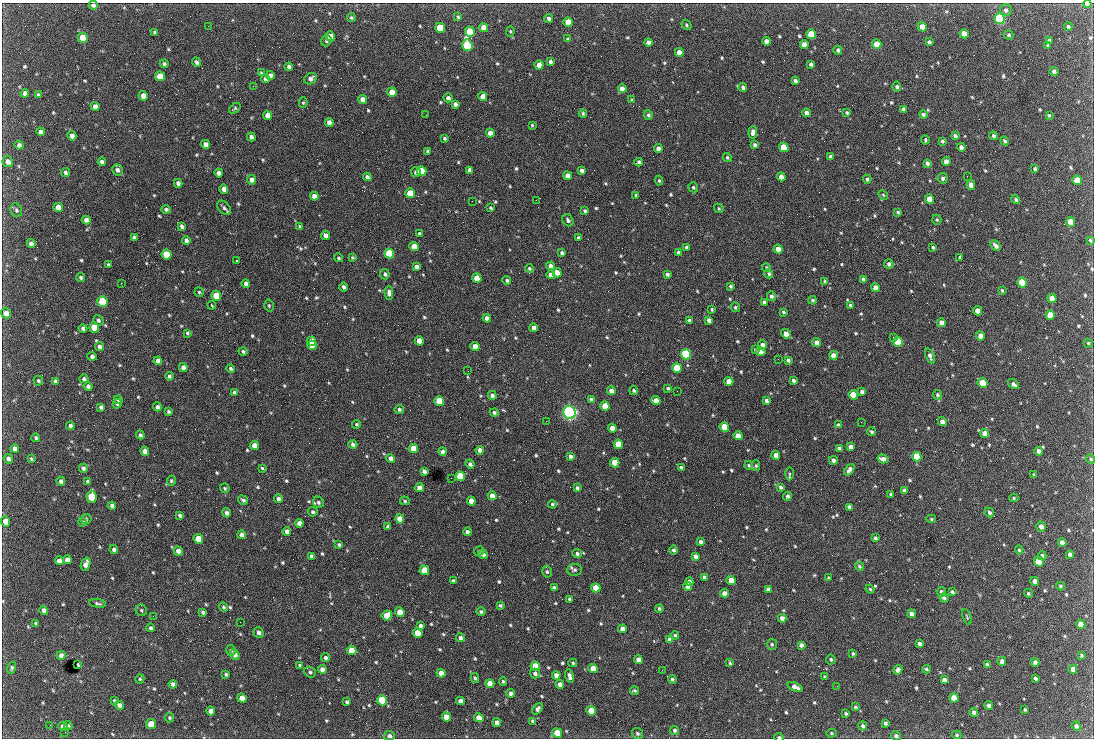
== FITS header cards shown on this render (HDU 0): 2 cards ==
NAXIS1  =                 1092 /fastest changing axis
NAXIS2  =                  736 /next to fastest changing axis

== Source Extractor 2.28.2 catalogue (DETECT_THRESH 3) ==
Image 1092 x 736 px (HDU 0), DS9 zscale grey, 1 PNG px = 1 image px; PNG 1096 x 740 px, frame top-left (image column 1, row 736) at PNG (2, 3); each listed source drawn as its Kron ellipse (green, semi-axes under 4 px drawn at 4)
Background 2410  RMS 45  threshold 135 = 3 sigma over >= 5 px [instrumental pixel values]
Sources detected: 752; of the 752, the 500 brightest by FLUX_AUTO listed and drawn (252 fainter detections omitted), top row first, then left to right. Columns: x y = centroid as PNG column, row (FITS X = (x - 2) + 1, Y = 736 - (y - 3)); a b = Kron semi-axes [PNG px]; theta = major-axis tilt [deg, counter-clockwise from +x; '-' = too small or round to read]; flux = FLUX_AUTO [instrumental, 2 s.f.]
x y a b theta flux
1087 4 4 3 - 1.7e+04
93 5 4 4 - 9.3e+03
1006 10 6 6 - 9.5e+03
351 17 4 4 - 4.6e+03
458 17 4 3 - 4.4e+03
549 18 5 4 - 8.4e+03
1000 19 5 5 - 6.1e+05
568 22 5 4 - 4.9e+04
686 25 5 4 - 4.2e+03
208 26 2 2 - 4.8e+03
922 27 5 4 - 4.6e+04
1068 27 4 4 - 5.5e+03
440 28 5 4 - 1.3e+05
484 28 4 4 - 3.1e+04
510 31 5 4 - 3.9e+03
155 32 4 3 - 5.4e+03
470 32 5 5 - 2.2e+05
811 34 5 4 - 1.6e+05
964 34 5 4 - 4.7e+04
1009 35 5 4 - 5.2e+03
330 36 5 4 - 3.8e+04
83 38 5 5 - 6.5e+04
567 39 4 3 - 4.1e+03
1049 40 4 3 - 9.0e+03
326 41 6 5 - 5.7e+03
766 41 4 4 - 1.6e+04
648 42 4 4 - 1.3e+04
929 42 4 4 - 7.7e+03
804 44 4 4 - 2.2e+04
877 44 5 4 - 7.4e+04
467 45 6 5 - 4.6e+05
1048 46 4 3 - 7.5e+03
838 50 4 4 - 8.0e+03
679 52 4 4 - 2.5e+04
196 62 5 3 - 8.2e+03
550 62 4 3 - 7.0e+03
164 64 4 3 - 6.7e+03
811 64 4 3 - 8.2e+03
539 65 4 4 - 3.4e+04
289 67 4 4 - 9.4e+03
1054 71 4 4 - 9.6e+03
261 73 4 3 - 4.1e+03
270 75 4 4 - 1.6e+04
160 76 5 4 - 5.2e+04
265 79 4 4 - 1.1e+04
310 79 7 5 34 1.3e+04
795 81 4 3 - 7.9e+03
253 86 2 2 - 1.9e+04
743 87 4 4 - 8.3e+03
897 87 5 4 - 7.1e+03
622 89 4 4 - 2.4e+04
392 92 5 4 - 4.2e+04
25 93 4 4 - 1.2e+04
38 95 4 3 - 4.8e+03
143 96 5 4 - 3.2e+04
483 96 4 4 - 2.8e+04
448 98 4 4 - 9.9e+03
363 99 4 4 - 2.2e+04
632 100 4 3 - 5.1e+03
303 103 5 4 - 4.1e+03
455 104 4 4 - 9.3e+03
95 107 4 4 - 1.8e+04
235 108 6 4 39 4.7e+03
903 109 4 3 - 5.5e+03
583 113 4 3 - 4.3e+03
806 113 4 4 - 1.3e+04
847 113 4 3 - 4.2e+03
267 115 4 4 - 2.2e+04
426 115 2 2 - 6.0e+03
648 115 5 4 - 6.7e+03
923 115 4 3 - 8.6e+03
1049 115 4 3 - 4.1e+03
329 123 4 4 - 1.9e+04
533 125 3 3 - 6.8e+03
41 132 4 4 - 1.3e+04
753 132 6 4 84 1.3e+04
490 133 4 4 - 2.3e+04
72 136 5 4 - 1.5e+04
955 136 4 3 - 7.6e+03
993 136 4 4 - 6.2e+03
251 137 4 4 - 1.0e+04
444 138 4 3 - 5.1e+03
925 140 4 3 - 8.7e+03
942 141 4 4 - 5.5e+03
1005 141 4 4 - 6.1e+03
205 144 4 4 - 1.7e+04
19 145 4 4 - 9.9e+03
754 145 4 3 - 6.7e+03
784 147 5 4 - 1.2e+05
961 147 4 4 - 1.1e+04
658 148 4 4 - 1.5e+04
428 151 4 3 - 5.1e+03
727 157 4 4 - 4.5e+03
831 157 4 4 - 1.1e+04
8 162 5 5 - 1.8e+04
102 162 4 4 - 9.3e+03
639 162 4 3 - 7.0e+03
946 162 4 4 - 2.0e+04
927 163 4 3 - 9.1e+03
1035 169 4 3 - 5.2e+03
117 170 5 5 - 1.1e+04
469 170 4 4 - 8.9e+03
582 170 4 4 - 9.4e+03
421 171 5 4 - 1.3e+05
65 172 4 4 - 7.2e+03
416 172 5 5 - 9.5e+03
219 173 4 4 - 1.5e+04
568 176 4 4 - 2.7e+04
967 176 2 2 - 4.4e+03
367 177 4 4 - 9.6e+03
781 177 4 4 - 2.6e+04
943 178 5 5 - 7.6e+03
867 179 4 4 - 5.7e+03
252 180 5 4 - 1.4e+04
1077 180 5 4 - 8.1e+04
659 181 5 4 - 4.8e+03
178 183 4 4 - 1.4e+04
971 185 5 4 - 2.3e+04
693 187 5 4 - 4.6e+03
224 189 5 4 - 1.8e+04
410 193 5 4 - 1.2e+05
636 195 3 3 - 4.6e+03
883 195 5 4 - 4.1e+03
314 196 4 4 - 2.0e+04
930 199 5 4 - 4.5e+04
1016 199 5 4 - 6.6e+03
536 200 2 2 - 4.1e+03
472 201 2 2 - 5.6e+03
58 207 5 4 - 2.7e+04
224 208 8 5 -47 8.8e+03
491 208 4 3 - 4.6e+03
719 208 5 4 - 4.0e+03
16 210 7 5 -66 6.2e+03
166 210 5 4 - 7.7e+03
585 211 4 3 - 6.5e+03
898 212 4 3 - 4.6e+03
86 220 4 4 - 1.6e+04
568 220 6 5 - 7.3e+03
937 220 5 4 - 4.7e+03
1071 222 5 4 - 6.3e+04
182 226 4 3 - 7.1e+03
300 226 4 4 - 4.6e+03
419 233 4 3 - 5.0e+03
326 236 5 4 - 1.7e+04
134 238 4 3 - 7.9e+03
578 238 3 3 - 5.2e+03
186 240 4 3 - 9.5e+03
1090 240 3 3 - 4.6e+03
31 244 4 4 - 1.3e+04
414 246 5 4 - 4.5e+04
996 246 6 4 -48 1.2e+04
686 247 3 3 - 4.5e+03
933 247 3 3 - 4.2e+03
778 249 4 4 - 3.3e+04
678 252 4 4 - 6.5e+03
389 253 5 4 - 2.1e+05
562 253 4 3 - 6.9e+03
167 254 5 5 - 1.7e+05
960 257 3 3 - 4.7e+03
339 258 4 3 - 4.5e+03
352 258 3 3 - 4.4e+03
236 261 3 2 - 1.1e+05
889 264 5 4 - 8.6e+03
108 265 4 3 - 5.0e+03
551 266 4 4 - 1.3e+04
416 267 4 4 - 1.0e+04
529 268 4 4 - 5.0e+03
767 268 4 4 - 5.1e+03
557 273 5 4 - 2.2e+04
385 274 5 4 - 6.4e+03
667 274 4 3 - 7.4e+03
769 274 5 4 - 5.2e+03
551 275 4 4 - 2.0e+04
81 277 4 4 - 6.3e+03
477 278 5 4 - 6.8e+04
863 279 4 3 - 8.5e+03
507 280 4 4 - 7.0e+03
825 281 4 3 - 4.0e+03
121 283 2 2 - 9.4e+03
246 283 4 4 - 9.8e+03
1022 283 5 4 - 2.1e+05
730 286 3 3 - 5.0e+03
343 287 4 3 - 7.3e+03
875 288 4 4 - 2.2e+04
1002 290 4 3 - 4.3e+03
199 292 5 4 - 3.9e+03
389 293 7 4 -89 1.1e+04
216 296 5 4 - 7.3e+04
771 296 5 4 - 9.0e+03
1052 298 4 4 - 3.5e+04
813 300 4 4 - 5.3e+03
102 301 5 5 - 2.5e+05
764 302 4 3 - 6.2e+03
212 305 4 2 - 4.9e+03
850 305 4 4 - 5.7e+03
269 306 6 4 -77 4.8e+03
735 307 5 4 - 4.8e+03
712 309 3 3 - 3.9e+03
977 311 4 4 - 2.8e+04
783 312 4 3 - 5.0e+03
6 313 5 5 - 2.4e+04
1050 315 5 4 - 7.4e+04
487 318 4 4 - 1.4e+04
98 320 5 4 - 7.1e+03
709 320 4 4 - 1.3e+04
689 321 4 4 - 1.3e+04
941 323 4 4 - 1.9e+04
94 327 5 5 - 9.0e+04
534 328 4 4 - 1.5e+04
83 329 4 3 - 8.7e+03
187 333 3 3 - 4.8e+03
786 334 5 4 - 2.8e+04
980 336 4 4 - 2.8e+04
893 337 2 2 - 1.5e+04
311 341 4 4 - 5.4e+04
419 341 5 4 - 3.0e+04
817 342 4 4 - 1.9e+04
898 342 5 4 - 2.2e+05
1088 343 4 4 - 3.9e+03
312 345 5 4 - 6.0e+04
762 345 4 4 - 1.2e+04
100 347 5 4 - 1.2e+04
475 347 4 4 - 3.6e+04
755 350 3 3 - 4.8e+03
243 351 4 4 - 5.5e+03
761 352 4 4 - 2.1e+04
686 354 5 5 - 5.2e+05
833 355 4 4 - 2.6e+04
92 356 5 4 - 8.6e+03
930 356 8 4 -66 1.1e+04
778 359 2 2 - 1.2e+04
788 360 4 3 - 6.5e+03
158 361 4 4 - 1.3e+04
183 368 4 4 - 1.6e+04
677 368 5 4 - 1.3e+05
231 369 4 3 - 6.0e+03
468 371 3 2 - 6.0e+03
169 376 4 4 - 6.0e+03
84 379 4 4 - 7.4e+03
793 380 4 3 - 8.3e+03
38 381 5 5 - 5.1e+03
55 381 4 3 - 6.3e+03
729 381 4 4 - 3.0e+04
982 383 5 4 - 7.9e+04
1013 384 6 4 -34 9.6e+03
88 386 4 4 - 7.9e+03
668 388 3 3 - 4.8e+03
634 390 4 4 - 5.6e+03
611 391 4 4 - 1.8e+04
677 391 2 2 - 5.8e+03
234 392 4 4 - 5.9e+03
862 392 4 4 - 9.8e+03
492 395 5 4 - 9.5e+03
853 395 5 4 - 7.6e+04
937 395 5 4 - 6.1e+03
591 399 4 3 - 7.0e+03
118 400 4 4 - 9.5e+03
656 400 4 4 - 2.6e+04
439 401 5 4 - 1.1e+05
766 401 4 3 - 7.8e+03
117 404 5 4 - 5.2e+03
605 406 5 4 - 8.8e+04
101 407 4 4 - 8.3e+03
157 407 4 4 - 9.5e+03
399 409 5 4 - 6.8e+03
168 412 4 4 - 6.5e+03
569 412 6 6 - 1.2e+06
494 413 4 4 - 7.0e+03
546 421 2 2 - 6.5e+03
861 422 2 2 - 7.0e+03
942 422 4 4 - 1.7e+04
356 424 4 4 - 4.4e+03
838 425 4 4 - 6.8e+03
70 426 4 3 - 7.5e+03
724 427 5 4 - 1.3e+05
612 428 4 4 - 2.3e+04
871 432 4 3 - 5.2e+03
985 433 4 4 - 3.5e+04
140 435 4 4 - 7.8e+03
738 436 4 4 - 2.9e+04
36 438 4 4 - 6.1e+03
353 444 4 4 - 8.9e+03
618 444 5 4 - 9.9e+04
255 446 4 4 - 3.5e+04
850 447 4 4 - 1.3e+04
413 448 5 4 - 4.8e+04
839 448 4 4 - 1.1e+04
15 449 4 4 - 1.6e+04
480 450 4 4 - 1.6e+04
145 451 5 4 - 2.1e+04
443 451 4 4 - 1.0e+04
1038 451 4 4 - 1.2e+04
776 455 4 4 - 2.4e+04
570 456 4 4 - 8.4e+03
917 457 5 4 - 1.3e+05
391 458 5 4 - 1.5e+04
8 459 5 4 - 1.0e+04
31 459 4 3 - 3.9e+03
883 459 5 4 - 1.9e+04
1091 459 5 4 - 4.5e+03
833 460 4 4 - 1.0e+04
615 463 5 4 - 7.5e+04
470 464 5 4 - 9.3e+03
749 465 4 4 - 4.8e+03
756 466 5 4 - 4.3e+03
83 468 4 4 - 8.5e+03
262 468 4 3 - 4.1e+03
681 468 4 3 - 8.8e+03
849 470 6 4 53 1.4e+04
424 471 4 4 - 1.1e+04
790 474 7 4 89 4.9e+03
1034 475 4 3 - 4.5e+03
460 476 5 4 - 1.5e+05
451 478 2 2 - 5.0e+03
61 481 4 4 - 8.1e+03
88 481 4 3 - 7.0e+03
171 481 5 4 - 4.8e+03
780 487 4 3 - 6.5e+03
225 488 5 4 - 4.1e+03
419 488 5 4 - 1.4e+04
577 488 4 4 - 6.2e+03
904 490 4 3 - 7.3e+03
891 494 4 3 - 5.4e+03
492 496 4 4 - 2.5e+04
787 496 5 4 - 8.8e+03
91 497 6 5 - 1.4e+05
1014 498 4 4 - 4.1e+03
278 499 4 4 - 1.0e+04
243 500 5 3 - 6.8e+03
405 501 5 3 - 4.4e+03
471 501 4 4 - 2.5e+04
318 502 6 5 - 6.8e+03
552 504 4 4 - 5.1e+03
112 506 4 4 - 1.2e+04
849 507 4 3 - 1.0e+04
313 512 5 4 - 6.3e+03
226 513 4 4 - 9.9e+03
989 513 5 4 - 6.9e+03
180 515 4 3 - 5.4e+03
86 519 5 5 - 5.0e+03
400 519 4 4 - 3.8e+04
931 519 5 4 - 3.9e+03
6 522 5 4 - 3.7e+04
83 522 4 4 - 3.9e+03
299 523 4 4 - 1.6e+04
388 527 4 3 - 9.8e+03
1041 527 5 4 - 1.5e+04
287 531 4 4 - 1.3e+04
467 532 4 4 - 7.8e+03
242 535 4 4 - 1.5e+04
875 538 3 3 - 5.5e+03
198 539 5 4 - 7.1e+04
700 542 4 4 - 7.5e+03
1062 542 4 4 - 1.8e+04
339 545 4 3 - 5.3e+03
114 549 4 4 - 8.2e+03
673 550 4 4 - 6.3e+03
1019 550 5 4 - 4.4e+03
178 551 5 4 - 1.9e+04
479 551 5 4 - 4.2e+03
483 554 5 4 - 9.5e+03
577 554 5 4 - 7.4e+03
1070 555 4 4 - 1.4e+04
312 556 4 3 - 8.3e+03
695 556 4 4 - 1.1e+04
1042 556 4 4 - 9.7e+03
67 560 4 4 - 2.0e+04
59 561 4 4 - 2.2e+04
1039 562 5 4 - 9.8e+04
86 564 6 4 69 2.4e+04
859 566 5 4 - 4.5e+03
424 570 5 4 - 9.9e+04
575 570 7 6 - 7.9e+03
547 572 6 4 -74 5.7e+03
704 577 4 3 - 7.7e+03
829 578 3 3 - 4.3e+03
731 580 5 4 - 5.2e+04
453 581 3 3 - 5.2e+03
1035 581 4 4 - 1.9e+04
689 582 4 4 - 1.4e+04
687 586 4 4 - 1.7e+04
1060 586 4 4 - 4.6e+03
554 588 4 4 - 1.1e+04
596 588 5 4 - 6.4e+04
768 589 4 4 - 8.9e+03
870 589 4 4 - 3.9e+03
941 592 5 4 - 6.4e+03
952 592 4 3 - 6.8e+03
724 593 4 4 - 1.9e+04
1028 593 5 4 - 5.1e+03
944 598 4 3 - 6.0e+03
570 599 4 3 - 7.8e+03
97 603 8 3 -10 6.3e+03
500 605 3 3 - 5.0e+03
223 607 5 4 - 5.1e+03
659 609 4 3 - 5.5e+03
44 610 5 4 - 1.1e+04
141 610 6 5 - 5.4e+03
203 612 4 3 - 6.9e+03
400 612 5 4 - 4.9e+04
481 612 4 4 - 5.7e+03
911 614 4 4 - 1.6e+04
387 615 5 5 - 4.5e+04
153 616 2 2 - 1.0e+04
967 617 8 4 -72 4.0e+03
782 618 4 4 - 1.5e+04
240 622 3 2 - 4.7e+03
36 623 3 3 - 4.1e+03
1081 624 4 4 - 3.8e+04
420 626 4 4 - 7.8e+03
151 628 4 4 - 7.7e+03
622 629 4 4 - 1.6e+04
259 633 5 5 - 9.2e+03
418 633 5 4 - 7.9e+04
675 635 4 4 - 4.8e+03
460 638 4 4 - 1.0e+04
669 639 4 4 - 9.6e+03
772 644 5 5 - 5.2e+03
919 644 4 4 - 1.0e+04
801 645 4 4 - 9.6e+03
231 650 5 5 - 5.8e+03
351 650 5 4 - 7.0e+04
235 654 5 4 - 1.7e+04
853 654 4 3 - 5.2e+03
61 655 4 4 - 1.3e+04
1081 655 4 3 - 3.9e+03
325 658 4 4 - 7.0e+03
831 659 5 4 - 4.9e+03
638 660 4 4 - 1.9e+04
1002 661 4 4 - 9.0e+03
1035 662 4 4 - 1.2e+04
573 663 4 3 - 3.9e+03
730 663 4 3 - 4.3e+03
78 665 3 2 - 4.2e+03
300 665 3 3 - 4.4e+03
987 665 4 4 - 8.4e+03
535 666 5 4 - 8.9e+04
12 668 6 4 72 5.9e+03
593 668 5 4 - 4.8e+04
322 669 4 4 - 1.5e+04
926 669 4 3 - 4.1e+03
1073 669 4 4 - 2.3e+04
662 670 2 2 - 6.3e+03
898 670 5 4 - 1.0e+04
310 672 6 5 - 7.3e+03
441 673 4 4 - 2.4e+04
226 674 3 3 - 5.0e+03
535 674 5 4 - 9.5e+03
556 675 4 4 - 1.7e+04
569 676 6 3 -75 1.2e+04
825 677 3 3 - 4.5e+03
475 678 5 3 - 5.2e+03
1035 678 4 3 - 5.7e+03
140 679 4 4 - 4.1e+03
672 679 4 4 - 6.0e+03
944 680 4 4 - 1.0e+04
503 681 5 4 - 4.7e+03
490 683 4 4 - 3.5e+04
173 684 4 4 - 1.2e+04
560 684 4 4 - 1.7e+04
837 686 3 2 - 4.1e+03
795 687 8 4 -24 1.8e+04
635 691 4 3 - 4.9e+03
511 693 4 4 - 1.1e+04
242 698 5 4 - 3.1e+04
954 698 5 4 - 6.1e+04
382 700 5 5 - 2.5e+05
115 701 4 3 - 5.1e+03
460 701 4 4 - 1.6e+04
347 702 3 3 - 5.7e+03
119 705 5 4 - 1.2e+04
989 706 4 4 - 1.3e+04
855 707 4 4 - 4.6e+03
537 709 6 4 52 9.7e+03
1025 710 4 3 - 4.4e+03
211 711 4 4 - 2.3e+04
591 711 5 4 - 7.0e+04
974 712 4 4 - 8.9e+03
846 714 3 3 - 5.2e+03
446 717 4 4 - 4.0e+04
169 718 4 4 - 4.6e+03
479 718 5 4 - 3.5e+04
532 721 4 4 - 5.3e+03
497 723 4 4 - 2.3e+04
885 723 3 3 - 6.4e+03
151 724 5 4 - 7.5e+04
50 725 2 2 - 5.1e+03
68 725 4 4 - 4.1e+03
63 726 5 4 - 2.0e+04
863 726 4 4 - 6.6e+03
1076 726 5 4 - 7.7e+03
675 730 5 4 - 6.8e+03
65 732 2 2 - 1.0e+04
557 733 5 4 - 9.7e+04
831 733 5 4 - 4.2e+03
637 734 6 5 - 5.9e+03
957 735 5 4 - 3.9e+03
389 736 5 5 - 9.9e+03
896 736 5 4 - 8.8e+03
779 737 4 3 - 7.0e+03
At the frame edge (FLAGS 8, measured only in part): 5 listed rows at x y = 1087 4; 93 5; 389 736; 896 736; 779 737
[252 fainter detections neither listed nor drawn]